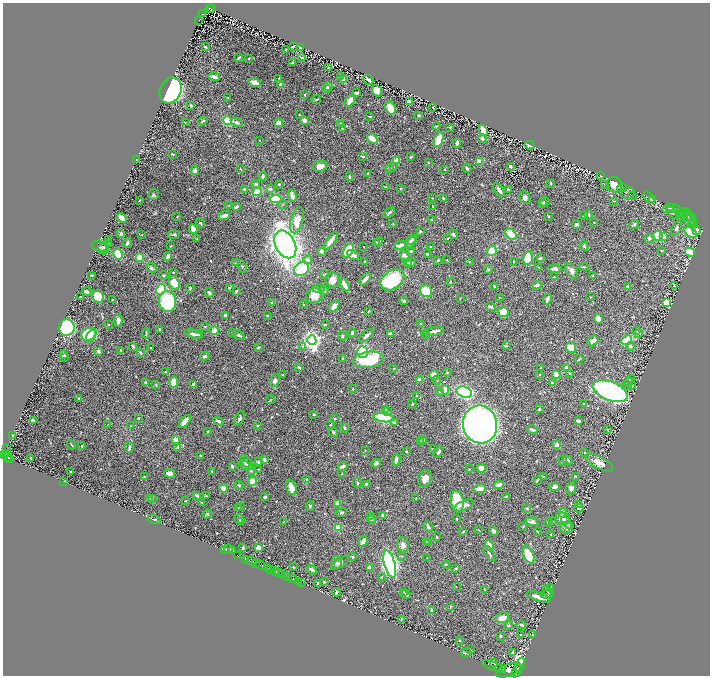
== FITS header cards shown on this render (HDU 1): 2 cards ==
NAXIS1  =                 1415
NAXIS2  =                 1347

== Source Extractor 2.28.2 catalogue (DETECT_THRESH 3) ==
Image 1415 x 1347 px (HDU 1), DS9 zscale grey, zoomed out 1/2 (1 PNG px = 2 x 2 image px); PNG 712 x 678 px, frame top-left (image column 2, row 1346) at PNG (3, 3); each listed source drawn as its Kron ellipse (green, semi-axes under 4 px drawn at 4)
Background 1.02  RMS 0.019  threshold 0.057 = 3 sigma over >= 5 px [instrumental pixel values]
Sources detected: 658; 32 cannot appear on this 1/2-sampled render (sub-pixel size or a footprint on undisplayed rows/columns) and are neither listed nor drawn; of the other 626, the 500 brightest by FLUX_AUTO listed and drawn (126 fainter detections omitted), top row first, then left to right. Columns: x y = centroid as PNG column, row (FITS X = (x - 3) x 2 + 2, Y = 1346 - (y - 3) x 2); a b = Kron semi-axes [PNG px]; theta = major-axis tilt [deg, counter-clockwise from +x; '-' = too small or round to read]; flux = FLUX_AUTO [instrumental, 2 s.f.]
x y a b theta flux
209 8 3 2 - 77
211 9 2 1 - 9.5
203 14 3 2 - 81
199 20 2 1 - 14
293 46 3 2 - 5.1
205 47 2 2 - 9.8
300 47 4 3 - 16
286 50 2 1 - 2.3
239 58 4 2 - 4.7
249 58 2 2 - 2.5
302 58 2 2 - 4.3
292 63 2 2 - 6
328 67 2 2 - 2.3
214 77 6 2 -16 25
340 77 3 3 - 7.4
279 78 2 1 - 2.2
344 80 3 2 - 45
368 80 6 2 -41 13
255 83 6 3 -17 16
281 85 3 3 - 15
329 86 4 3 - 16
326 88 4 3 - 15
171 91 13 10 67 1200
377 91 6 4 -69 63
356 93 3 2 - 18
305 95 2 2 - 2
227 98 2 2 - 2.7
316 99 5 2 - 4.3
350 101 7 4 54 30
409 102 4 3 - 18
191 105 4 2 - 4.4
433 107 2 1 - 1.9
390 108 7 5 -62 71
299 114 2 2 - 3.6
419 115 4 2 - 5.2
370 116 3 2 - 3.6
304 120 4 4 - 9.7
203 121 5 2 - 5.1
228 121 5 4 - 110
237 122 6 3 -28 10
185 123 2 2 - 2.3
279 123 4 4 - 25
340 124 2 2 - 18
436 126 4 3 - 2.5
450 127 4 3 - 2.9
342 129 3 3 - 2.6
483 130 6 3 -68 93
482 138 4 3 - 10
372 139 6 3 -36 74
439 139 8 4 69 88
259 140 2 1 - 2.5
457 143 5 3 - 13
530 145 5 2 - 21
173 154 4 2 - 3.2
363 156 4 2 - 5.4
411 157 3 2 - 4.1
136 160 2 2 - 2.4
397 160 2 2 - 77
479 161 3 3 - 30
428 163 2 2 - 2.4
320 166 7 5 17 25
510 166 3 3 - 9.7
393 167 3 3 - 3.2
390 168 4 3 - 7.9
467 168 4 3 - 9.3
240 169 3 2 - 2.5
445 169 3 2 - 3.1
195 170 5 3 - 9.5
368 173 3 2 - 5
263 176 4 3 - 8.1
601 176 3 2 - 4.5
350 177 3 2 - 6.6
551 183 3 2 - 3.9
256 184 4 3 - 9.2
279 184 3 2 - 4.4
605 184 3 2 - 2.3
614 185 8 7 - 47
385 187 3 2 - 2.6
400 188 2 2 - 3.4
622 188 5 3 - 3.7
244 189 2 2 - 22
270 189 4 3 - 6.5
499 190 8 3 -56 14
508 190 2 2 - 15
257 192 5 4 - 140
628 193 7 6 - 11
154 195 5 5 - 6.1
292 196 6 3 -76 27
632 196 4 2 - 2.6
525 197 6 5 - 17
432 198 3 2 - 2
443 198 3 3 - 4.4
649 198 7 4 -52 6
275 199 6 4 6 170
652 199 3 3 - 2.7
140 200 2 2 - 1.9
614 201 3 2 - 2.2
545 202 5 3 - 7.3
542 204 3 3 - 4.4
283 205 4 3 - 3.3
229 206 3 2 - 2.5
236 207 4 2 - 7.1
432 207 3 2 - 2.8
668 208 6 4 23 9.7
674 208 6 3 -1 6.9
683 212 7 3 14 4.4
389 213 6 3 38 7.2
672 213 7 2 -44 5.3
589 215 5 3 - 5.4
683 215 7 3 47 5.7
688 215 8 4 -51 7.4
224 216 6 2 25 21
548 216 3 2 - 2.8
583 216 2 2 - 2.2
176 217 3 2 - 2.2
121 218 6 3 -40 56
685 218 7 2 12 5.2
692 219 8 4 -61 7
297 220 13 6 74 50
432 220 3 2 - 3.8
688 220 7 4 -30 8.7
594 222 2 2 - 3.7
200 223 5 3 - 4.7
393 223 2 2 - 2.1
576 224 4 3 - 5.8
634 224 5 3 - 6.6
676 228 8 4 63 9.5
193 229 5 3 - 50
696 230 4 3 - 8.8
420 231 3 2 - 3.8
690 232 7 4 -35 160
121 234 4 3 - 6.2
454 234 5 3 - 6.1
511 234 7 4 -44 150
142 235 3 3 - 2.3
174 235 6 2 3 4.5
658 236 5 5 - 140
664 237 3 3 - 18
649 238 5 5 - 9.4
197 239 2 2 - 3.5
448 239 2 2 - 2.1
108 240 3 2 - 7.4
412 240 6 3 39 16
331 241 10 3 55 39
376 242 4 3 - 3.1
379 242 4 3 - 3.4
410 242 6 3 44 16
127 243 5 2 - 7
108 244 3 3 - 9.2
285 244 14 10 -63 3200
400 245 6 3 18 25
99 246 7 5 -19 6.7
171 246 3 2 - 2.2
584 246 5 3 - 5
364 247 2 1 - 2
430 247 2 2 - 4.4
104 249 5 5 - 21
348 250 7 4 57 240
321 251 4 3 - 12
411 251 3 2 - 7.4
492 251 5 4 - 110
662 251 3 2 - 2.4
690 252 5 4 - 180
118 254 5 4 - 120
427 254 3 2 - 3
353 255 6 3 -29 21
168 256 4 2 - 11
404 256 5 4 - 9.3
140 258 4 3 - 110
528 258 7 4 77 170
540 258 3 2 - 5.4
307 260 4 4 - 16
438 260 3 3 - 5.3
447 260 3 2 - 2.3
513 261 2 2 - 2.5
365 262 3 2 - 6.2
411 262 5 3 - 11
470 262 3 3 - 3.7
235 263 4 2 - 2.3
407 263 3 3 - 3.4
242 267 6 2 -66 3.4
539 267 3 2 - 2.3
584 267 4 2 - 3.3
151 268 6 3 -41 6.5
301 269 8 6 32 160
488 269 3 3 - 4.6
554 269 7 4 -1 12
572 271 8 5 -55 16
173 272 2 2 - 3.1
92 275 3 2 - 3.9
164 275 4 3 - 4.3
324 275 3 2 - 6.8
593 275 3 2 - 3.3
554 277 3 2 - 3
365 279 7 3 48 25
333 280 7 7 - 28
392 280 13 9 38 280
450 282 4 3 - 2.8
174 283 7 5 -63 67
345 285 7 3 -62 61
537 285 5 3 - 11
674 285 3 2 - 3.8
494 286 3 2 - 4.8
628 286 4 3 - 7.8
190 288 4 3 - 3.8
229 288 2 2 - 7.8
319 288 6 3 4 8
161 289 5 4 - 240
236 291 4 3 - 5.7
324 291 5 3 - 11
426 291 6 5 - 160
87 292 4 2 - 10
209 293 5 4 - 8.4
314 295 9 7 25 50
81 297 3 2 - 5.9
98 297 6 5 - 150
499 297 2 2 - 2.3
590 297 3 2 - 2.2
460 298 3 2 - 2.2
112 299 2 2 - 2
547 299 5 3 - 18
168 301 10 8 -81 370
404 301 4 3 - 11
667 302 3 3 - 250
272 303 3 2 - 6.8
304 305 2 2 - 5.8
334 306 6 4 54 18
491 307 5 3 - 13
368 311 4 2 - 2.1
503 312 5 5 - 38
225 315 3 2 - 8.7
267 316 2 2 - 2.4
598 319 5 3 - 48
118 320 6 4 -90 20
109 324 2 2 - 2.8
421 324 3 3 - 4.4
325 325 3 3 - 3.6
205 327 3 3 - 2.5
67 328 8 8 - 710
160 329 3 3 - 4.4
214 331 4 4 - 46
434 331 10 4 10 18
636 331 3 3 - 2.6
146 333 5 2 - 3.9
232 333 2 2 - 3.2
352 333 4 3 - 6.4
390 333 4 3 - 11
89 334 7 6 - 150
193 334 8 3 -16 14
196 334 7 3 0 12
426 334 4 2 - 3.9
639 334 4 3 - 3.2
239 335 6 3 -32 10
91 336 7 4 58 120
342 336 5 4 - 5.3
366 336 9 3 41 13
312 340 5 4 - 1800
627 340 6 4 41 240
593 341 6 4 40 18
133 346 4 2 - 7.3
302 346 4 3 - 4.9
506 346 4 3 - 3.3
630 346 4 3 - 7.5
151 348 3 2 - 2.8
258 348 3 2 - 4.7
571 348 5 5 - 63
98 351 3 3 - 12
121 351 3 2 - 9.2
362 352 6 5 - 260
140 353 4 2 - 6.2
63 355 4 3 - 14
205 356 5 4 - 6.7
64 357 3 3 - 6.1
343 358 3 3 - 3.2
579 359 4 3 - 3.9
368 360 15 8 9 260
299 367 4 2 - 6.8
394 368 2 2 - 2
541 368 2 2 - 3.4
566 368 3 3 - 21
165 372 3 2 - 2.7
447 373 3 3 - 2.7
570 373 3 2 - 4.9
282 375 3 2 - 3
434 375 5 4 - 18
539 375 2 2 - 3.5
556 375 4 3 - 60
420 379 4 3 - 30
437 380 4 3 - 3
630 380 6 3 50 6.7
275 381 6 4 67 15
145 382 3 2 - 5.2
174 382 6 4 89 37
552 383 3 3 - 2.9
194 384 2 2 - 15
628 384 6 4 55 10
156 385 4 3 - 2.8
631 385 3 3 - 6.7
353 389 3 2 - 1.9
445 390 4 4 - 44
610 391 18 9 -22 1300
440 392 3 3 - 4.5
464 392 8 5 -19 420
416 396 3 2 - 2.3
79 399 3 3 - 3.6
271 399 4 3 - 3.3
412 404 4 2 - 3.2
584 404 2 1 - 2
539 409 3 2 - 4.3
385 410 4 4 - 4.9
388 412 3 3 - 3.6
314 414 2 2 - 7.4
138 418 3 2 - 2.9
239 418 8 3 63 12
384 418 10 4 -8 330
335 419 3 2 - 3
33 420 3 2 - 13
185 421 7 4 51 37
218 421 5 3 - 10
578 421 4 2 - 9
394 423 4 3 - 3.4
108 424 3 2 - 2.5
480 424 19 17 -77 3100
258 425 3 2 - 5
330 425 5 3 - 4.1
131 426 3 2 - 3.2
344 428 4 2 - 5.7
608 429 3 3 - 2.6
532 430 6 2 -13 8.3
208 431 3 2 - 3.6
333 432 5 3 - 5.8
12 436 3 2 - 14
176 440 3 3 - 30
422 440 4 4 - 6.2
421 442 4 3 - 3.3
71 445 5 2 - 2.6
557 445 4 3 - 24
82 446 2 2 - 3.3
129 447 5 3 - 7.8
177 447 3 3 - 2.8
6 449 4 2 - 120
433 449 2 2 - 1.9
365 450 3 2 - 2
406 451 3 3 - 3.8
438 452 6 3 60 8.1
584 452 2 2 - 2.1
6 453 4 2 - 540
3 455 4 2 - 600
200 455 2 2 - 3.8
8 457 5 3 - 310
10 458 3 2 - 170
31 458 3 2 - 2.1
264 460 4 3 - 8.1
396 460 6 3 83 18
568 460 5 3 - 6.5
563 461 5 3 - 3.6
246 462 8 3 -51 15
258 462 4 3 - 4.8
376 463 4 4 - 8.8
599 463 15 6 -27 36
244 465 6 4 -52 23
232 466 4 3 - 8.5
342 466 5 3 - 12
481 468 4 4 - 38
259 469 3 2 - 2.3
469 469 2 2 - 2.8
251 470 5 3 - 6.2
212 471 4 2 - 2.3
71 472 2 2 - 2.8
169 473 5 4 - 18
342 473 3 2 - 4
575 476 3 2 - 4
144 477 3 2 - 2.7
543 477 4 3 - 3.9
307 479 2 2 - 9.2
425 479 9 6 71 25
537 480 4 2 - 4.2
64 481 3 2 - 2
252 481 4 3 - 74
358 483 5 3 - 5.1
366 484 4 2 - 5.7
239 485 4 3 - 4.2
499 485 5 3 - 31
291 487 8 5 -69 36
555 487 5 4 - 13
223 488 4 4 - 19
571 488 6 5 - 12
479 489 6 3 10 53
197 495 4 3 - 7.9
206 496 4 3 - 3.4
265 497 4 3 - 4.7
506 497 4 2 - 9.8
153 498 3 2 - 2.1
416 498 3 3 - 3.2
149 499 3 2 - 2
185 501 2 2 - 2.3
201 502 2 2 - 2.3
457 502 11 6 -81 130
338 504 3 3 - 20
579 505 2 2 - 2
240 506 4 2 - 2.9
310 506 5 3 - 5
464 506 10 5 24 30
238 507 3 2 - 3
527 508 3 3 - 4.3
579 508 5 2 - 5.2
341 512 5 3 - 5.9
563 513 5 3 - 3.9
207 514 5 3 - 5
383 515 3 2 - 11
371 517 3 3 - 3.7
154 519 6 2 -17 5.2
239 519 5 3 - 5.6
457 519 2 2 - 4.3
562 519 7 6 - 34
372 520 4 3 - 4.2
284 521 4 2 - 2.4
552 521 3 2 - 2.9
241 522 3 2 - 23
532 522 6 4 -1 15
548 522 4 3 - 5.2
567 523 8 3 -46 6.5
428 526 5 3 - 13
523 526 4 2 - 2.5
338 528 4 3 - 110
566 528 7 5 -34 15
478 530 3 2 - 1.9
494 531 5 3 - 9.5
537 531 2 2 - 2.5
463 532 3 2 - 3.4
550 534 3 2 - 2.5
436 537 4 2 - 3.6
363 541 5 3 - 21
426 542 3 3 - 15
429 542 3 3 - 14
403 545 8 5 -79 18
489 545 5 3 - 23
243 548 3 2 - 9.4
258 548 2 2 - 87
225 549 3 3 - 10
229 549 4 3 - 9
232 551 3 3 - 6.7
489 553 8 2 -57 7.9
528 555 9 5 -63 89
238 556 2 1 - 55
401 556 3 3 - 2.4
352 557 3 2 - 6.5
427 558 2 2 - 2.1
246 559 4 1 - 220
251 561 5 2 - 910
255 563 2 1 - 440
336 563 6 5 - 9.1
340 563 10 4 33 9.5
390 564 14 5 -74 1400
446 564 4 3 - 3.6
261 565 6 2 -24 1700
267 567 4 2 - 870
294 567 2 2 - 2.6
369 567 3 3 - 11
270 569 3 2 - 590
456 569 4 3 - 3.9
311 570 5 3 - 9.3
275 571 4 3 - 1400
278 572 2 1 - 340
282 574 3 2 - 180
286 576 5 1 - 1200
381 577 3 2 - 2.4
292 579 5 2 - 1400
299 582 2 2 - 180
324 582 3 2 - 2.4
301 583 2 1 - 52
318 583 2 2 - 6.4
456 587 2 1 - 1.9
551 587 3 2 - 3.7
484 590 3 2 - 3
336 592 4 3 - 4.7
404 592 3 2 - 2
548 592 7 3 -53 3.9
406 594 5 2 - 8.4
546 594 5 3 - 4.3
539 597 12 3 -17 36
451 606 4 3 - 2.6
431 610 4 2 - 7.1
502 618 7 5 13 35
401 619 3 2 - 2.4
508 625 5 3 - 4.7
521 625 4 2 - 4.4
521 635 2 2 - 2.6
532 635 3 2 - 2.3
500 636 2 2 - 5.8
459 640 2 2 - 6.7
470 650 2 1 - 2.1
512 652 4 3 - 4.7
466 653 5 3 - 8.4
494 663 2 2 - 4.5
520 665 8 4 69 4500
493 666 10 2 -22 1600
500 669 6 2 -15 1300
509 670 13 6 21 7800
516 671 6 2 61 3900
At the frame edge (FLAGS 8, measured only in part): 1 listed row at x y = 3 455
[126 fainter detections neither listed nor drawn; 32 sub-pixel or undisplayed-footprint detections neither listed nor drawn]